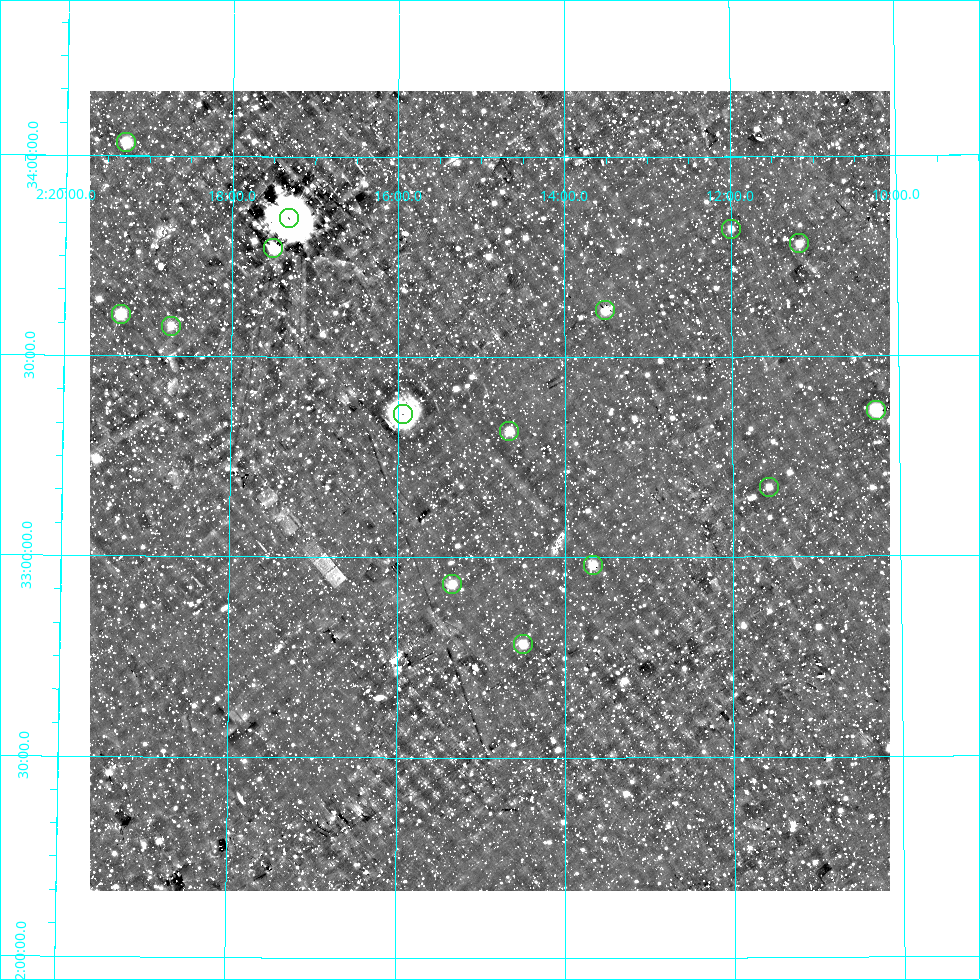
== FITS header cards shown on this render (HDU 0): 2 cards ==
NAXIS1  =                  800
NAXIS2  =                  800

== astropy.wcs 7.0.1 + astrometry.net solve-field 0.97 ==
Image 800 x 800 px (HDU 0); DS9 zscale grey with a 90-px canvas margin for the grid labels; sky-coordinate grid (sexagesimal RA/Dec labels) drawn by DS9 from the SOLVED WCS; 15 Tycho-2 reference stars matched to detected sources circled (green)
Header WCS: RA---AIT/DEC--AIT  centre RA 02:14:54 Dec +33:10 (33.72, +33.17 deg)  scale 9 arcsec/px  FOV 120.0' x 120.0'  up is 0 deg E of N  parity normal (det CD < 0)
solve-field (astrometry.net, Tycho-2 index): SOLVED blind (the header's WCS was not the basis of the solution)
Solved WCS: RA---TAN-SIP/DEC--TAN-SIP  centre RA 02:14:54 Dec +33:10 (33.72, +33.17 deg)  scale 8.99 arcsec/px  FOV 119.9' x 119.9'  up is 0 deg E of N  parity normal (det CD < 0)
Header WCS and blind solve agree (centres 1 arcsec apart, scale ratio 0.9994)
Tycho-2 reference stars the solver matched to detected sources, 15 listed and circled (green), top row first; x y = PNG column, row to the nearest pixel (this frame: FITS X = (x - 90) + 1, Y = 800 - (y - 91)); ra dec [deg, ICRS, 3 dp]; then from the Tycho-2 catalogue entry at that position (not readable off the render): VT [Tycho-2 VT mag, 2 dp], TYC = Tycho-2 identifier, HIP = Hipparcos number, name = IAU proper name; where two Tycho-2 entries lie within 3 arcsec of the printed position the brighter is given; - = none
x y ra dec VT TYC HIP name
126 142 34.821 +34.033 7.99 2318-764-1 10820 -
289 218 34.329 +33.847 4.00 2318-1875-1 10670 -
731 229 32.998 +33.820 9.74 2317-75-1 - -
799 243 32.794 +33.782 9.31 2317-79-1 10202 -
273 248 34.375 +33.771 8.19 2318-59-1 10684 -
605 310 33.377 +33.617 8.63 2313-1351-1 - -
121 314 34.832 +33.604 8.22 2314-1642-1 10823 -
171 326 34.680 +33.576 8.86 2314-888-1 - -
876 410 32.567 +33.365 8.03 2313-1835-1 10130 -
403 414 33.985 +33.359 5.25 2314-1819-1 10559 -
509 431 33.666 +33.316 8.71 2313-718-1 10450 -
769 487 32.891 +33.174 9.91 2313-838-1 - -
593 565 33.417 +32.981 8.61 2313-1500-1 10373 -
452 584 33.835 +32.934 8.86 2314-994-1 - -
523 644 33.624 +32.784 8.77 2313-1216-1 - -